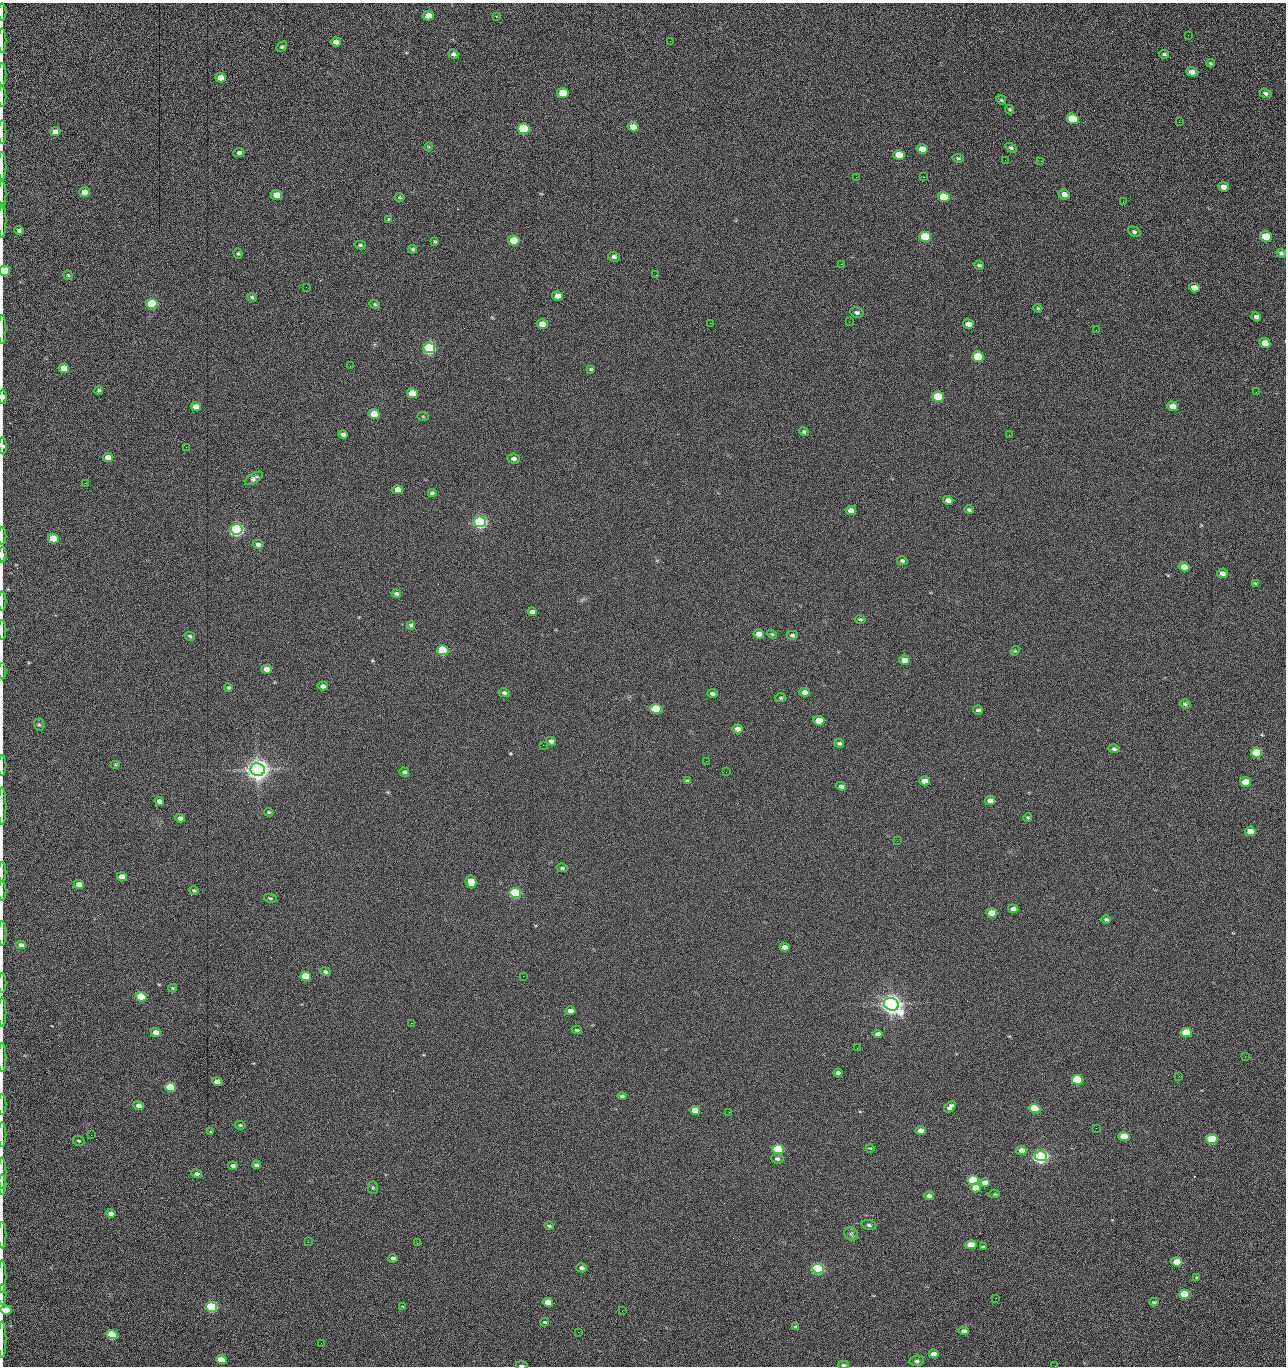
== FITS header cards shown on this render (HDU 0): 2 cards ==
NAXIS1  =                 1284 /fastest changing axis
NAXIS2  =                 1364 /next to fastest changing axis

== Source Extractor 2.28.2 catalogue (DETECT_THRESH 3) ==
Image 1284 x 1364 px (HDU 0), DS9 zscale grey, 1 PNG px = 1 image px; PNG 1288 x 1368 px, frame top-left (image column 1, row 1364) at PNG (2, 3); each listed source drawn as its Kron ellipse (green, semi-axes under 4 px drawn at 4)
Background 152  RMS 15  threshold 45.2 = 3 sigma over >= 5 px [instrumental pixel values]
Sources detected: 272; all 272 listed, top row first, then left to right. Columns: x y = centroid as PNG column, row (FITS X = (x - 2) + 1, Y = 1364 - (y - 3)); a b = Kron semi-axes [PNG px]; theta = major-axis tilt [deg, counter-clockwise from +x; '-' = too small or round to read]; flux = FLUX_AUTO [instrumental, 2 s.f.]
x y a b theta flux
2 12 8 2 90 1.5e+03
428 16 5 5 - 1.3e+04
496 16 3 3 - 7.7e+02
1188 35 2 2 - 7.2e+02
2 41 12 2 90 2.1e+03
670 41 2 2 - 1.4e+03
336 42 5 4 - 5.1e+03
282 47 6 4 43 1.5e+03
453 54 5 4 - 2.5e+03
1164 54 5 3 - 1.3e+03
1210 63 4 3 - 1.2e+03
1192 72 5 4 - 4.7e+03
2 75 11 2 90 2.0e+03
221 78 5 4 - 1.4e+04
563 93 6 5 - 4.2e+04
1266 93 6 4 -20 2.4e+03
2 96 10 2 90 1.6e+03
1001 100 5 4 - 1.3e+03
1010 109 5 4 - 1.3e+03
1073 119 6 5 - 6.1e+04
1179 122 3 2 - 8.1e+02
633 127 5 4 - 1.4e+04
524 129 6 5 - 1.6e+05
55 131 5 4 - 5.1e+03
2 132 11 2 90 1.8e+03
429 147 4 4 - 1.0e+03
1011 148 6 4 -31 2.0e+03
922 149 6 5 - 1.2e+04
239 153 5 4 - 2.2e+03
899 155 6 5 - 2.8e+04
958 158 6 4 -9 1.3e+03
1005 160 3 2 - 8.0e+02
1041 161 2 2 - 1.3e+03
2 166 14 2 90 2.5e+03
856 177 2 2 - 1.6e+03
923 177 2 2 - 2.0e+04
1223 187 5 4 - 6.3e+03
84 192 5 4 - 1.0e+04
2 194 13 2 90 2.7e+03
1064 194 6 5 - 6.1e+03
277 195 5 5 - 2.0e+04
400 197 5 4 - 1.2e+03
944 197 6 5 - 5.1e+04
1123 202 2 2 - 7.0e+02
2 220 17 2 90 3.4e+03
388 220 4 3 - 1.3e+03
19 230 5 4 - 2.2e+03
1134 232 6 4 -27 1.7e+03
925 237 6 5 - 1.0e+05
1266 237 6 5 - 4.4e+04
514 240 6 5 - 4.0e+04
435 242 4 3 - 1.1e+03
360 245 6 4 -11 1.5e+03
413 249 4 3 - 1.6e+03
1281 253 5 4 - 1.9e+03
238 254 5 4 - 1.4e+03
614 257 6 4 -18 2.8e+03
841 264 2 2 - 1.8e+04
979 265 5 4 - 1.7e+03
5 271 5 5 - 5.5e+04
68 275 5 4 - 1.3e+03
656 275 2 2 - 4.2e+02
306 287 2 2 - 4.3e+02
1194 288 5 4 - 7.7e+03
557 296 5 4 - 9.4e+03
252 297 5 3 - 1.6e+03
152 304 5 5 - 1.0e+05
375 304 5 4 - 1.3e+03
1038 308 4 3 - 1.1e+03
857 312 7 5 -14 2.4e+03
1256 317 5 4 - 3.6e+03
849 322 2 2 - 5.7e+02
710 323 2 2 - 2.4e+03
542 324 5 4 - 1.5e+04
968 324 5 4 - 7.6e+03
2 329 14 2 90 2.2e+03
1096 330 2 2 - 7.1e+02
1265 343 5 5 - 1.6e+04
429 348 6 5 - 3.0e+05
978 357 6 5 - 5.8e+04
350 366 2 2 - 2.3e+03
64 368 5 5 - 2.5e+04
591 369 4 3 - 1.3e+03
99 390 4 4 - 1.4e+03
1256 392 2 2 - 8.2e+02
412 393 5 5 - 3.7e+04
3 397 7 3 -88 7.8e+03
938 397 6 5 - 6.0e+04
1173 406 5 5 - 1.8e+04
196 407 5 4 - 8.4e+03
374 414 5 5 - 2.9e+04
423 417 5 3 - 8.6e+02
804 432 5 4 - 1.6e+03
343 434 4 4 - 3.7e+03
1009 435 2 2 - 9.5e+02
3 446 8 3 -86 2.6e+03
186 447 2 2 - 1.9e+03
108 458 5 4 - 1.2e+04
514 459 6 5 - 2.9e+03
254 478 10 5 31 3.4e+03
85 483 2 2 - 6.6e+02
398 490 5 4 - 9.9e+03
432 493 4 4 - 2.3e+03
948 500 5 4 - 5.9e+03
969 510 5 4 - 1.9e+03
851 511 5 4 - 8.6e+03
480 522 6 5 - 5.0e+05
237 529 6 5 - 5.3e+05
2 536 9 2 90 1.6e+03
53 538 5 5 - 4.1e+04
258 544 5 4 - 3.9e+03
2 555 7 2 -90 3.3e+03
902 561 5 4 - 1.9e+03
1184 567 5 4 - 1.3e+04
1222 573 5 4 - 4.3e+03
1255 583 4 4 - 1.0e+03
396 594 5 4 - 2.0e+03
2 601 9 2 90 1.6e+03
532 611 5 4 - 4.3e+03
860 620 5 4 - 1.5e+03
411 625 4 3 - 2.0e+03
2 630 10 2 90 1.6e+03
759 634 5 4 - 1.0e+04
772 634 5 4 - 1.1e+03
792 635 5 4 - 2.0e+03
190 636 5 4 - 1.7e+03
443 650 6 5 - 1.6e+05
1015 651 5 4 - 1.2e+03
905 660 5 4 - 1.3e+04
267 669 5 4 - 7.5e+03
2 671 8 2 90 1.3e+03
323 686 5 4 - 4.2e+03
228 688 4 4 - 1.8e+03
805 692 5 4 - 5.9e+03
504 693 6 4 -13 2.5e+03
712 694 5 3 - 2.5e+03
780 698 5 4 - 1.2e+03
1185 704 5 4 - 1.9e+03
656 709 6 5 - 6.5e+04
978 710 5 4 - 2.6e+03
819 721 5 4 - 2.7e+04
39 725 6 5 - 1.6e+03
738 729 5 4 - 7.8e+03
551 741 5 4 - 4.2e+03
839 743 5 4 - 1.9e+03
543 745 2 2 - 2.3e+03
1114 749 6 4 -10 2.1e+03
1256 752 5 5 - 7.7e+04
706 761 2 2 - 1.4e+03
2 765 10 2 90 1.6e+03
115 765 5 3 - 9.0e+02
258 769 7 6 - 1.6e+06
404 772 5 4 - 2.4e+03
726 772 2 2 - 1.6e+03
687 781 4 3 - 1.2e+03
924 781 5 4 - 1.1e+04
1246 782 5 5 - 2.5e+04
841 786 5 4 - 3.1e+03
159 801 5 4 - 6.6e+03
990 801 5 4 - 8.0e+03
2 806 19 2 90 2.7e+03
269 812 5 3 - 9.3e+02
180 818 4 4 - 3.9e+03
1028 818 4 4 - 1.3e+03
1250 831 5 4 - 1.5e+04
897 841 3 2 - 1.1e+03
562 868 6 4 -6 1.8e+03
2 872 10 2 90 1.6e+03
122 877 5 4 - 1.2e+04
471 882 6 5 - 2.7e+04
79 885 5 4 - 1.6e+04
194 890 5 4 - 1.9e+03
2 891 10 2 90 1.6e+03
515 893 6 5 - 2.4e+05
270 898 6 4 -11 1.5e+03
1013 909 5 4 - 5.6e+03
992 913 5 4 - 1.9e+04
1106 920 5 4 - 2.0e+03
2 934 12 2 90 2.2e+03
21 945 4 4 - 4.0e+03
784 947 5 4 - 6.1e+03
325 972 5 4 - 2.1e+03
306 976 5 4 - 6.1e+04
523 976 2 2 - 1.3e+03
2 983 9 2 90 1.5e+03
173 988 4 4 - 1.1e+03
141 997 5 4 - 7.5e+04
891 1004 7 6 - 1.3e+06
570 1011 5 3 - 4.3e+03
2 1012 14 2 90 2.5e+03
411 1023 2 2 - 3.6e+03
577 1030 5 3 - 1.2e+03
156 1032 5 4 - 1.0e+04
1186 1032 5 4 - 4.8e+04
878 1034 5 4 - 3.8e+03
857 1048 2 2 - 9.1e+02
1245 1057 2 2 - 1.4e+03
2 1058 14 2 90 2.4e+03
838 1073 4 3 - 3.1e+03
1179 1076 3 2 - 1.9e+03
1077 1080 5 5 - 8.9e+04
217 1082 5 4 - 9.6e+03
170 1087 5 4 - 6.4e+04
622 1096 4 3 - 1.8e+03
2 1104 10 2 90 1.7e+03
139 1106 5 4 - 5.4e+03
950 1107 7 4 49 4.9e+03
1035 1108 5 4 - 7.3e+04
695 1110 5 4 - 2.0e+04
729 1112 2 2 - 7.6e+02
240 1125 5 4 - 1.3e+03
1096 1128 2 2 - 3.9e+02
921 1130 5 4 - 7.1e+03
210 1132 3 2 - 8.7e+02
2 1134 12 2 90 2.2e+03
91 1135 2 2 - 1.5e+03
1124 1136 5 4 - 3.2e+04
1212 1139 5 5 - 1.0e+05
79 1141 6 4 -28 1.6e+03
870 1148 4 2 - 7.6e+02
778 1149 6 5 - 1.5e+05
1021 1150 5 4 - 7.8e+03
1041 1156 6 5 - 6.3e+05
777 1159 6 5 - 3.0e+03
256 1165 4 3 - 2.5e+03
233 1166 5 4 - 4.5e+03
2 1173 15 2 90 2.9e+03
197 1174 5 4 - 3.7e+03
973 1180 6 5 - 1.5e+05
985 1183 5 4 - 6.3e+03
2 1184 10 2 90 1.9e+03
373 1188 6 5 - 1.5e+03
976 1188 5 4 - 1.6e+04
995 1194 5 4 - 1.1e+03
929 1196 5 4 - 4.6e+03
111 1213 5 3 - 4.4e+03
869 1225 7 4 -16 2.0e+03
549 1226 4 3 - 1.4e+03
851 1234 7 6 - 2.7e+03
2 1235 13 2 90 2.3e+03
308 1242 2 2 - 1.4e+03
417 1243 2 2 - 3.7e+03
971 1245 5 4 - 1.9e+04
983 1246 3 2 - 1.2e+03
393 1258 4 3 - 2.9e+03
1177 1262 5 4 - 2.7e+04
582 1268 5 4 - 3.2e+03
818 1269 6 5 - 3.1e+05
2 1276 16 2 90 2.9e+03
1197 1277 4 3 - 1.2e+03
1184 1294 5 4 - 7.9e+04
2 1295 10 2 90 1.5e+03
996 1298 2 2 - 1.9e+03
548 1302 5 4 - 1.8e+04
1154 1302 4 3 - 1.6e+03
211 1307 5 4 - 2.3e+05
403 1307 4 2 - 8.3e+02
6 1310 5 4 - 2.7e+04
622 1311 2 2 - 5.0e+02
545 1322 4 3 - 1.4e+03
796 1327 4 3 - 1.3e+03
964 1331 5 4 - 3.9e+03
578 1332 2 2 - 2.4e+03
112 1334 5 4 - 9.1e+04
2 1340 18 2 90 3.2e+03
321 1343 2 2 - 6.4e+02
934 1354 5 4 - 6.8e+03
221 1360 5 4 - 3.0e+04
917 1361 7 5 7 2.5e+03
522 1365 6 3 -1 2.1e+03
843 1365 5 3 - 1.8e+03
1055 1366 2 2 - 1.5e+03
At the frame edge (FLAGS 8, measured only in part): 38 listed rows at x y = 2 12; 2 41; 2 75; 2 96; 2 132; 2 166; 2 194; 2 220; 19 230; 5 271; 2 329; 3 397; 3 446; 2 536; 2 555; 2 601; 2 630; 2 671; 2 765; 2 806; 2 872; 2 891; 2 934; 2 983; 2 1012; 2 1058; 2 1104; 2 1134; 2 1173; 2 1184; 2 1235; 2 1276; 2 1295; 6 1310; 2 1340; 522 1365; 843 1365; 1055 1366

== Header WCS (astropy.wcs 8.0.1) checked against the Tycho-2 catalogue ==
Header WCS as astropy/WCSLIB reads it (CRVAL/CRPIX/CD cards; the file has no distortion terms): RA---TAN/DEC--TAN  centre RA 15:41:40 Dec +52:00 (235.42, +51.99 deg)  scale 1.26 arcsec/px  FOV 26.9' x 28.5'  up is +92 deg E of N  parity flipped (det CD > 0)
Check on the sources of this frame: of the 60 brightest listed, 10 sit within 2.0 arcsec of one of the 11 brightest Tycho-2 stars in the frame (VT <= 12.29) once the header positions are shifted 0.37 arcsec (0.26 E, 0.27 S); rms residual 1.07 arcsec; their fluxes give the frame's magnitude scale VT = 25.20 - 2.5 log10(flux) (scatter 0.23 mag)
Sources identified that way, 10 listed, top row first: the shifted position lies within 2.0 arcsec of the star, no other Tycho-2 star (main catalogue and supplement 1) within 4.0 arcsec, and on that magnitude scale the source's flux lands within +1.5 / -3 mag of the star's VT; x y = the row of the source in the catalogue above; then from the Tycho-2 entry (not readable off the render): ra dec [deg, ICRS J2000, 3 dp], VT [Tycho-2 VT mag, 2 dp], TYC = Tycho-2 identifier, HIP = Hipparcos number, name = IAU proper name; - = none
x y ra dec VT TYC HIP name
429 348 235.614 +52.064 11.61 3489-1132-1 - -
480 522 235.514 +52.049 11.19 3489-1407-1 - -
237 529 235.515 +52.133 11.12 3489-1380-1 - -
258 769 235.378 +52.130 9.31 3489-1322-1 76850 -
515 893 235.303 +52.042 11.52 3489-958-1 - -
891 1004 235.232 +51.912 9.59 3489-824-1 - -
1041 1156 235.143 +51.862 10.97 3489-1016-1 - -
973 1180 235.131 +51.886 12.29 3489-908-1 - -
818 1269 235.084 +51.941 11.45 3489-1346-1 - -
211 1307 235.075 +52.152 11.74 3489-912-1 - -